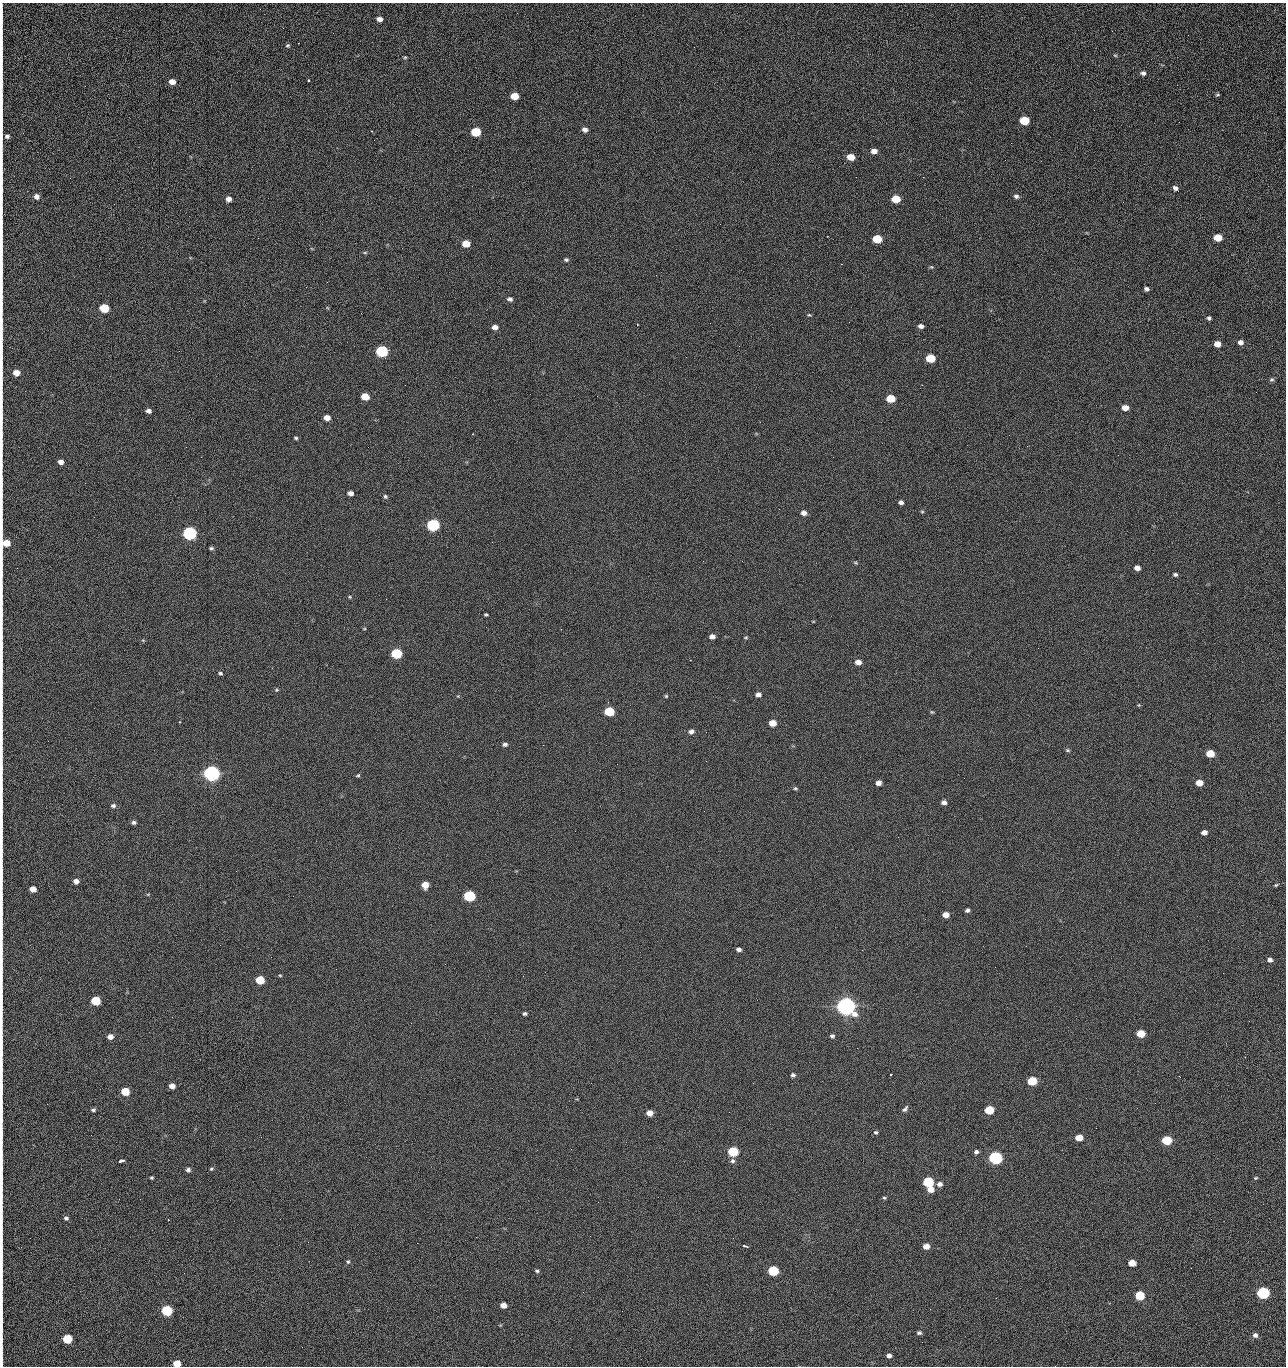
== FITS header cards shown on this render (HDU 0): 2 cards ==
NAXIS1  =                 1284 /fastest changing axis
NAXIS2  =                 1364 /next to fastest changing axis

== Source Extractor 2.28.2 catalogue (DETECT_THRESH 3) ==
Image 1284 x 1364 px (HDU 0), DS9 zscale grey, 1 PNG px = 1 image px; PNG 1288 x 1368 px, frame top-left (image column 1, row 1364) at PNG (2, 3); no overlay
Background 122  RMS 14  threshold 43.3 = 3 sigma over >= 5 px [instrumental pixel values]
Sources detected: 215; all 215 listed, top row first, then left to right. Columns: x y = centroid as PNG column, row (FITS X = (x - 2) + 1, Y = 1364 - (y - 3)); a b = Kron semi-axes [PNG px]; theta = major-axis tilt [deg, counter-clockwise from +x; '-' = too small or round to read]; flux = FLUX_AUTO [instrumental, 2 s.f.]
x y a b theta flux
2 19 17 2 90 2.4e+03
380 19 6 4 -14 4.9e+03
1188 35 2 2 - 1.2e+03
287 46 5 5 - 1.5e+03
2 48 15 2 90 2.9e+03
1115 55 6 4 -2 1.2e+03
405 57 5 4 - 1.1e+03
1143 73 6 5 - 2.9e+03
2 80 13 2 90 2.4e+03
309 81 3 3 - 1.2e+03
172 82 5 5 - 8.6e+03
1217 95 5 3 - 1.2e+03
514 96 6 5 - 2.2e+04
2 101 11 2 90 1.9e+03
2 113 10 2 90 1.8e+03
1024 120 6 5 - 4.3e+04
1179 122 2 2 - 1.1e+03
2 128 11 2 90 2.0e+03
585 130 6 5 - 4.2e+03
371 131 4 2 - 5.1e+02
476 132 6 5 - 5.3e+04
23 133 2 2 - 4.2e+02
7 136 7 6 - 3.3e+03
874 151 6 5 - 6.1e+03
851 157 6 5 - 1.5e+04
1041 161 2 2 - 1.8e+03
856 177 2 2 - 2.2e+03
923 177 2 2 - 1.8e+04
2 181 16 2 90 3.0e+03
1175 188 5 4 - 3.5e+03
36 196 6 5 - 5.0e+03
1016 196 6 5 - 2.7e+03
2 199 9 2 90 1.5e+03
228 199 5 5 - 5.9e+03
896 199 6 5 - 2.8e+04
1123 202 3 2 - 8.8e+02
2 210 8 2 90 1.3e+03
1218 238 6 5 - 2.4e+04
877 239 6 5 - 4.1e+04
466 244 6 5 - 1.9e+04
365 253 6 4 0 1.1e+03
566 260 6 5 - 1.8e+03
841 264 2 2 - 2.7e+04
2 267 25 2 90 4.7e+03
931 267 5 5 - 1.2e+03
656 275 2 2 - 1.4e+03
306 287 3 2 - 8.2e+02
1146 289 4 4 - 2.7e+03
510 299 6 5 - 3.1e+03
104 308 6 5 - 5.1e+04
809 315 5 4 - 1.1e+03
1209 318 4 4 - 2.1e+03
849 322 3 2 - 7.6e+02
710 323 2 2 - 3.2e+03
921 326 5 4 - 3.8e+03
495 327 6 5 - 5.1e+03
2 337 14 2 90 2.8e+03
1240 342 6 5 - 4.4e+03
1217 344 5 5 - 9.9e+03
739 346 2 2 - 4.8e+02
382 351 6 5 - 1.6e+05
930 358 6 5 - 3.9e+04
16 373 5 5 - 1.1e+04
1272 380 6 6 - 1.8e+03
922 385 3 2 - 8.8e+02
1256 392 2 2 - 1.4e+03
365 397 6 5 - 2.0e+04
891 399 6 5 - 3.3e+04
1125 408 5 5 - 9.4e+03
148 411 5 4 - 4.6e+03
327 418 5 4 - 9.1e+03
2 435 10 2 90 1.6e+03
1009 435 2 2 - 3.3e+03
296 438 5 4 - 1.5e+03
1027 446 2 2 - 5.0e+02
186 447 2 2 - 3.2e+03
61 462 5 4 - 5.8e+03
85 483 3 2 - 9.6e+02
350 493 5 4 - 5.0e+03
385 496 5 5 - 1.6e+03
901 502 5 4 - 3.2e+03
779 509 2 2 - 5.0e+02
922 512 5 3 - 9.7e+02
804 513 6 5 - 5.0e+03
433 525 6 5 - 2.0e+05
189 533 6 5 - 3.2e+05
492 542 2 2 - 2.7e+03
6 543 6 5 - 2.0e+04
211 548 6 4 -9 1.7e+03
742 561 3 2 - 7.7e+02
855 563 7 3 -19 1.1e+03
1137 568 5 4 - 5.6e+03
1175 575 5 4 - 2.1e+03
350 597 5 4 - 1.0e+03
486 615 4 3 - 1.3e+03
364 629 4 3 - 7.7e+02
712 636 5 4 - 5.1e+03
746 637 5 3 - 1.0e+03
2 643 8 2 90 1.6e+03
396 654 6 5 - 9.0e+04
858 662 6 5 - 7.3e+03
220 673 5 4 - 1.6e+03
276 690 5 4 - 1.1e+03
758 695 6 5 - 4.2e+03
666 696 4 4 - 1.1e+03
1139 705 5 3 - 8.1e+02
609 712 6 5 - 6.0e+04
932 712 5 5 - 1.1e+03
179 722 3 2 - 6.5e+02
772 723 6 5 - 1.4e+04
691 732 6 5 - 3.8e+03
706 732 2 2 - 7.5e+02
505 744 6 4 7 2.7e+03
543 745 2 2 - 3.2e+03
1068 750 6 5 - 1.4e+03
1210 753 6 5 - 2.6e+04
706 761 2 2 - 2.1e+03
617 764 2 2 - 2.5e+03
212 773 6 6 - 7.2e+05
358 775 5 4 - 1.2e+03
878 783 5 4 - 5.9e+03
1199 783 5 5 - 1.3e+04
795 788 6 4 1 1.4e+03
944 802 5 4 - 4.0e+03
113 806 7 5 -9 2.4e+03
2 821 10 2 90 1.5e+03
134 822 5 4 - 2.3e+03
1204 832 5 4 - 5.6e+03
2 876 12 2 90 1.6e+03
76 881 5 4 - 5.6e+03
425 885 5 5 - 1.3e+04
1276 885 5 4 - 1.2e+03
33 889 5 5 - 9.5e+03
148 894 5 3 - 9.2e+02
469 896 6 5 - 1.2e+05
967 910 4 4 - 2.5e+03
946 915 5 4 - 9.2e+03
2 936 10 2 90 1.6e+03
739 949 5 4 - 3.3e+03
1270 960 6 5 - 3.9e+03
2 969 11 2 90 1.9e+03
280 975 5 3 - 9.1e+02
523 976 2 2 - 2.1e+03
260 980 6 5 - 3.2e+04
96 1001 6 5 - 5.2e+04
846 1006 7 6 - 1.2e+06
525 1014 5 4 - 1.9e+03
411 1023 2 2 - 5.5e+03
1141 1034 6 5 - 2.9e+04
832 1036 5 5 - 2.1e+03
110 1037 5 5 - 6.2e+03
857 1048 2 2 - 1.4e+03
2 1053 10 2 90 1.5e+03
1245 1057 3 2 - 1.9e+03
890 1074 2 2 - 8.5e+02
793 1075 6 5 - 2.2e+03
1179 1076 2 2 - 2.8e+03
1032 1081 6 5 - 4.7e+04
2 1086 9 2 90 1.4e+03
172 1086 5 4 - 7.1e+03
125 1092 6 5 - 3.1e+04
1155 1103 2 2 - 8.0e+02
905 1109 9 4 50 2.4e+03
93 1110 5 4 - 1.9e+03
989 1110 6 5 - 4.3e+04
729 1112 2 2 - 8.9e+02
650 1113 5 5 - 8.8e+03
876 1132 5 4 - 1.7e+03
2 1134 15 2 90 2.3e+03
91 1135 2 2 - 2.4e+03
1079 1138 6 5 - 1.7e+04
1167 1140 6 5 - 5.7e+04
571 1149 3 2 - 1.0e+03
733 1152 6 5 - 7.8e+04
976 1152 5 5 - 2.4e+03
995 1158 6 5 - 2.8e+05
121 1161 5 3 - 4.1e+03
732 1161 7 6 - 2.5e+03
211 1169 5 4 - 1.2e+03
188 1170 5 4 - 2.6e+03
152 1178 3 3 - 1.3e+03
1256 1178 6 4 20 1.3e+03
2 1179 15 2 90 2.5e+03
928 1182 6 5 - 8.4e+04
940 1184 6 6 - 4.0e+03
931 1190 6 5 - 9.6e+03
884 1198 5 4 - 1.2e+03
66 1218 5 5 - 2.2e+03
280 1219 2 2 - 2.0e+03
168 1220 2 2 - 5.9e+02
476 1237 2 2 - 7.1e+03
308 1242 2 2 - 1.8e+03
417 1243 2 2 - 5.5e+03
744 1246 3 2 - 4.1e+03
926 1246 5 5 - 8.5e+03
2 1261 12 2 90 2.3e+03
348 1261 6 5 - 1.6e+03
1132 1263 6 5 - 1.3e+04
537 1271 5 4 - 1.5e+03
773 1271 6 5 - 7.9e+04
583 1292 2 2 - 4.9e+02
1263 1293 6 5 - 1.9e+05
1140 1295 6 5 - 4.6e+04
996 1298 2 2 - 2.7e+03
503 1305 5 4 - 7.5e+03
167 1311 6 5 - 1.0e+05
622 1311 3 2 - 7.5e+02
2 1319 16 2 90 2.9e+03
919 1333 4 4 - 2.0e+03
1255 1335 6 5 - 3.6e+03
67 1339 6 5 - 5.4e+04
889 1356 4 4 - 3.3e+03
2 1364 9 2 90 1.2e+03
177 1364 5 5 - 1.8e+04
1055 1366 2 2 - 2.0e+03
At the frame edge (FLAGS 8, measured only in part): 29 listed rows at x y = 2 19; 2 48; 2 80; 2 101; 2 113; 2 128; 7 136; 2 181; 2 199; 2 210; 2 267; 2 337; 16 373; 2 435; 6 543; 2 643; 2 821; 2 876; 2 936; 2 969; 2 1053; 2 1086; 2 1134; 2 1179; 2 1261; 2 1319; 2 1364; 177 1364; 1055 1366

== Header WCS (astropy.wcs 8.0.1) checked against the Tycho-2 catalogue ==
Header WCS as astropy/WCSLIB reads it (CRVAL/CRPIX/CD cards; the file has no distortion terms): RA---TAN/DEC--TAN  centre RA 15:41:40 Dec +51:59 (235.42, +51.98 deg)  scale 1.26 arcsec/px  FOV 26.9' x 28.5'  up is +92 deg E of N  parity flipped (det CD > 0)
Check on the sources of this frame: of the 60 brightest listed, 10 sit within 2.0 arcsec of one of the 12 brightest Tycho-2 stars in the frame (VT <= 12.29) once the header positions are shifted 0.41 arcsec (0.40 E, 0.08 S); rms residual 0.80 arcsec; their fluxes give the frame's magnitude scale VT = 24.51 - 2.5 log10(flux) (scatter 0.24 mag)
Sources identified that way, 10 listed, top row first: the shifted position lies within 2.0 arcsec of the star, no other Tycho-2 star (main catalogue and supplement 1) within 4.0 arcsec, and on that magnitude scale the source's flux lands within +1.5 / -3 mag of the star's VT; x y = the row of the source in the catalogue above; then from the Tycho-2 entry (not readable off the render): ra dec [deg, ICRS J2000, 3 dp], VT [Tycho-2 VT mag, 2 dp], TYC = Tycho-2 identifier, HIP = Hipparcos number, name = IAU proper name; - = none
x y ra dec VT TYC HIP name
382 351 235.614 +52.064 11.61 3489-1132-1 - -
433 525 235.514 +52.049 11.19 3489-1407-1 - -
212 773 235.378 +52.130 9.31 3489-1322-1 76850 -
469 896 235.303 +52.042 11.52 3489-958-1 - -
846 1006 235.232 +51.912 9.59 3489-824-1 - -
995 1158 235.143 +51.862 10.97 3489-1016-1 - -
928 1182 235.131 +51.886 12.29 3489-908-1 - -
773 1271 235.084 +51.941 11.45 3489-1346-1 - -
1263 1293 235.062 +51.771 11.53 3489-1453-1 - -
167 1311 235.075 +52.152 11.74 3489-912-1 - -